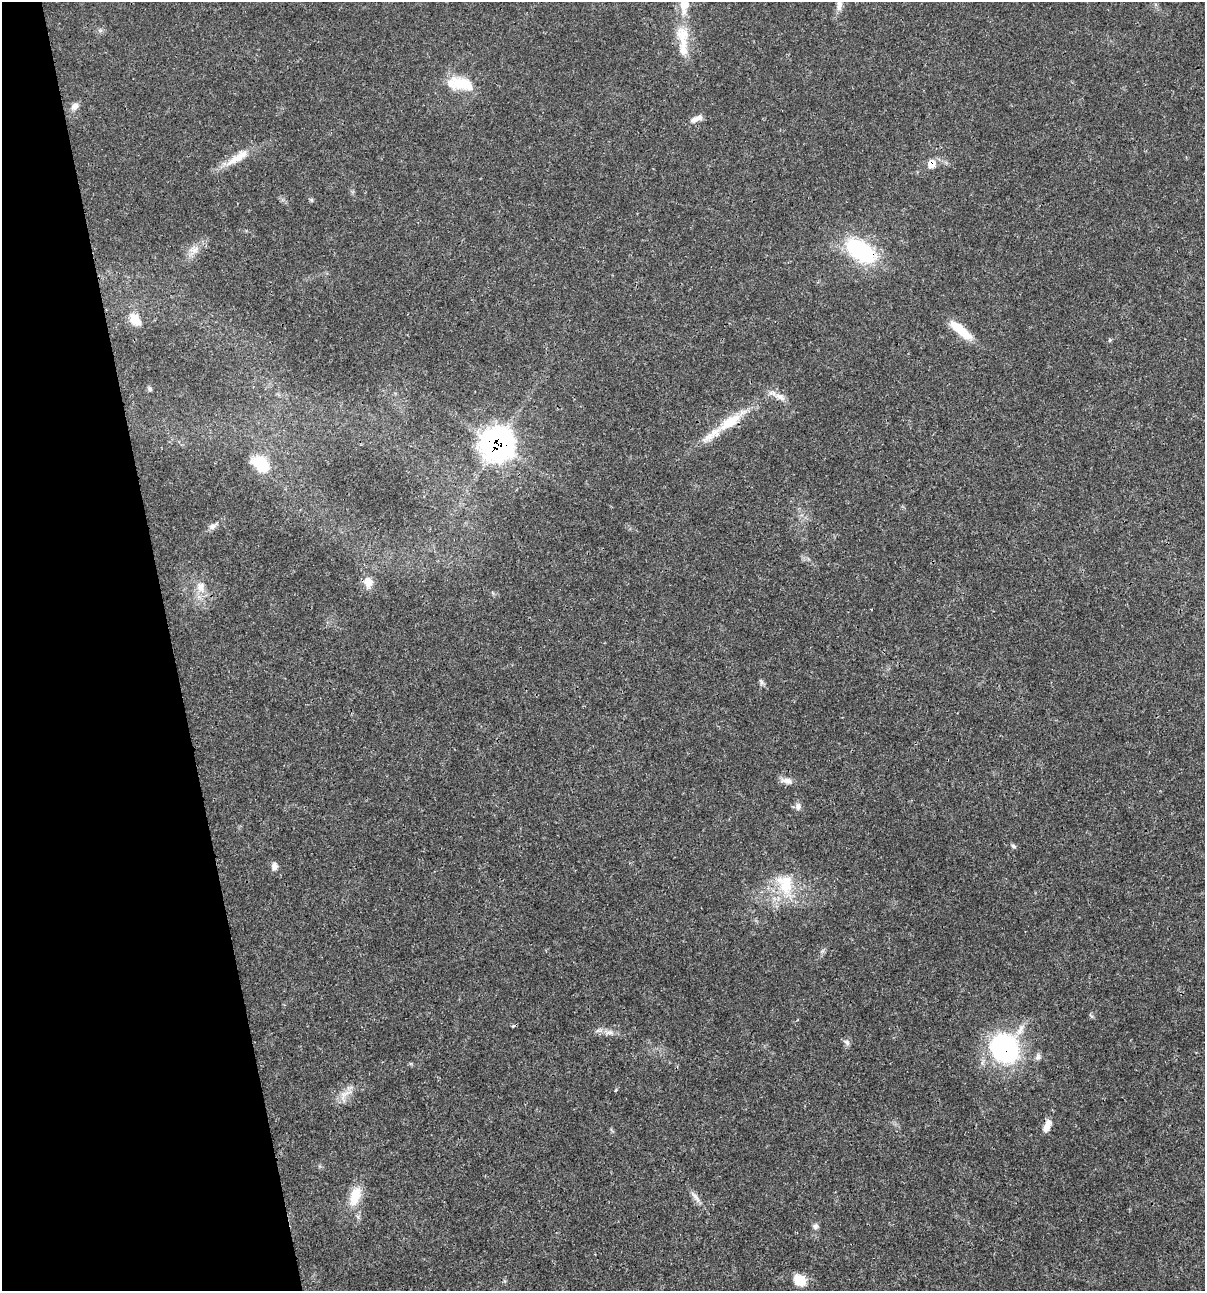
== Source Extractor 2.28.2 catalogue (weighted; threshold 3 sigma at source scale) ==
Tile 5 of 4 x 4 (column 1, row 2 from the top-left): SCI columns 100-1302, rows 2581-3869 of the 4960 x 5159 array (HDU 1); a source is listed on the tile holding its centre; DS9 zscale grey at full resolution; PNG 1207 x 1293 px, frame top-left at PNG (2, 2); no overlay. Shown black and unused: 14% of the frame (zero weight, under 3 of 4 exposures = <1% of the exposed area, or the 3 px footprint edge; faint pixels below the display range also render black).
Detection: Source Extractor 2.28.2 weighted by HDU 2 'WHT'; one run over the whole footprint, this tile lists its part. Background 0.017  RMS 0.0016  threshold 0.00737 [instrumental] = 3 sigma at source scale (4.5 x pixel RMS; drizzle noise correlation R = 1.50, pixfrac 1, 0.0396/0.0396 arcsec/px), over >= 5 px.
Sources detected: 42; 3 inside a brighter listed object's ellipse — not listed separately; the other 39 listed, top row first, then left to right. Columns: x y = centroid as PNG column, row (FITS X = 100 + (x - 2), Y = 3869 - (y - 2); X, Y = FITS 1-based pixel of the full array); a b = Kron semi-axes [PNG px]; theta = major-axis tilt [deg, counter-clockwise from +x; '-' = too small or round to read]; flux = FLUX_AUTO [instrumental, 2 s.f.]
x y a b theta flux
839 4 20 7 82 1.2
683 37 40 16 -83 4.9
462 84 34 17 -14 5
75 106 12 8 44 0.89
696 119 18 7 21 1.1
237 158 39 10 32 3.3
931 164 10 8 57 1.9
311 200 6 5 - 0.24
194 250 14 11 9 1.5
860 250 31 17 -34 19
135 320 18 13 -49 2.5
961 330 32 9 -39 4.4
1110 340 6 4 46 0.2
150 389 7 5 -47 0.29
780 397 17 9 -25 1.4
730 422 45 13 36 5.7
497 444 15 14 - 130
261 464 19 13 -44 6.4
212 526 9 8 - 0.69
368 582 16 11 -88 1.5
201 587 16 12 -84 2
761 682 10 5 -74 0.4
787 781 16 8 -11 1
798 806 9 8 - 0.71
1013 846 7 5 -19 0.34
274 866 10 7 82 0.78
785 885 37 23 -71 7.3
1091 1016 7 4 -53 0.26
1020 1029 19 7 62 1.4
609 1032 16 8 -1 1.2
847 1042 10 6 -36 0.53
1004 1048 28 23 -53 32
1038 1057 11 7 75 0.58
345 1094 25 9 37 1.9
1047 1126 16 8 71 1.5
355 1196 27 14 72 3.7
695 1197 22 6 -52 1.1
815 1226 8 7 - 0.52
799 1280 15 12 -39 2.8
Overlapping masked pixels (flux is a lower limit): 6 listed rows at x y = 931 164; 860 250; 730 422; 497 444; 1004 1048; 1047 1126
Isophote crosses this tile's border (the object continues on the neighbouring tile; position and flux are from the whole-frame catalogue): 1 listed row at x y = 839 4